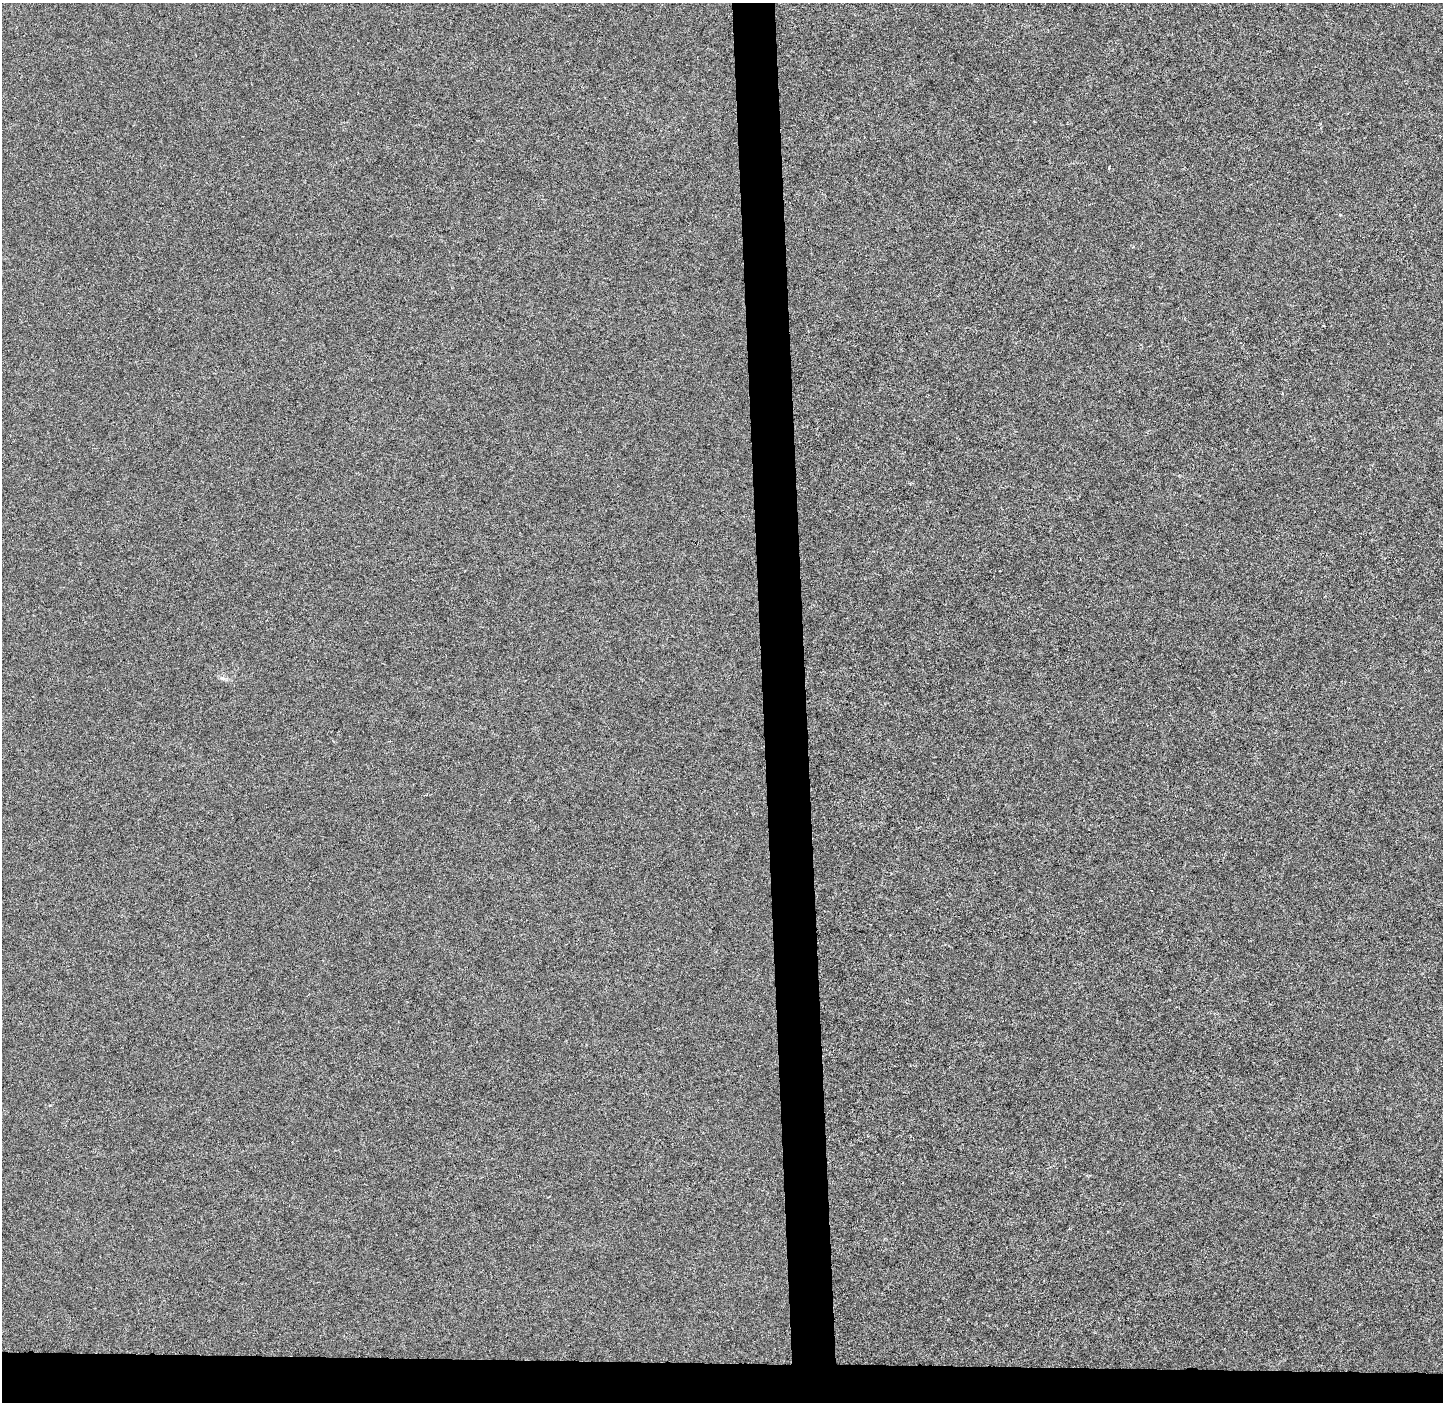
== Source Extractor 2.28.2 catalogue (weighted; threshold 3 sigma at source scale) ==
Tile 8 of 3 x 3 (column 2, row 3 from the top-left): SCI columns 1512-2952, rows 7-1406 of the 4465 x 4207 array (HDU 1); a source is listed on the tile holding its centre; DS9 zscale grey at full resolution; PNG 1445 x 1404 px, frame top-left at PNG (2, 3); no overlay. Shown black and unused: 6% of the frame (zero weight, under 3 of 6 exposures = <1% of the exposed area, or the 3 px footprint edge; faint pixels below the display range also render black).
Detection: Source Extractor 2.28.2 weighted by HDU 2 'WHT'; one run over the whole footprint, this tile lists its part. Background -1.97e-04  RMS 0.0024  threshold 0.00975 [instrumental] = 3 sigma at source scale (4.09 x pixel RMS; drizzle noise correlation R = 1.36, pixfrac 0.8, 0.0396/0.0396 arcsec/px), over >= 5 px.
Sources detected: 3; all 3 listed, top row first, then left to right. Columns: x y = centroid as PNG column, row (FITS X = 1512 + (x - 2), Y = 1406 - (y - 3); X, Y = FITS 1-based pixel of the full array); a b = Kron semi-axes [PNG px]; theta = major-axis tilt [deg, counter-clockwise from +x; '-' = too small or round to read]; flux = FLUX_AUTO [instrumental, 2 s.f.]
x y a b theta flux
1340 214 3 3 - 0.35
223 678 7 4 -2 0.47
50 1105 4 3 - 0.21